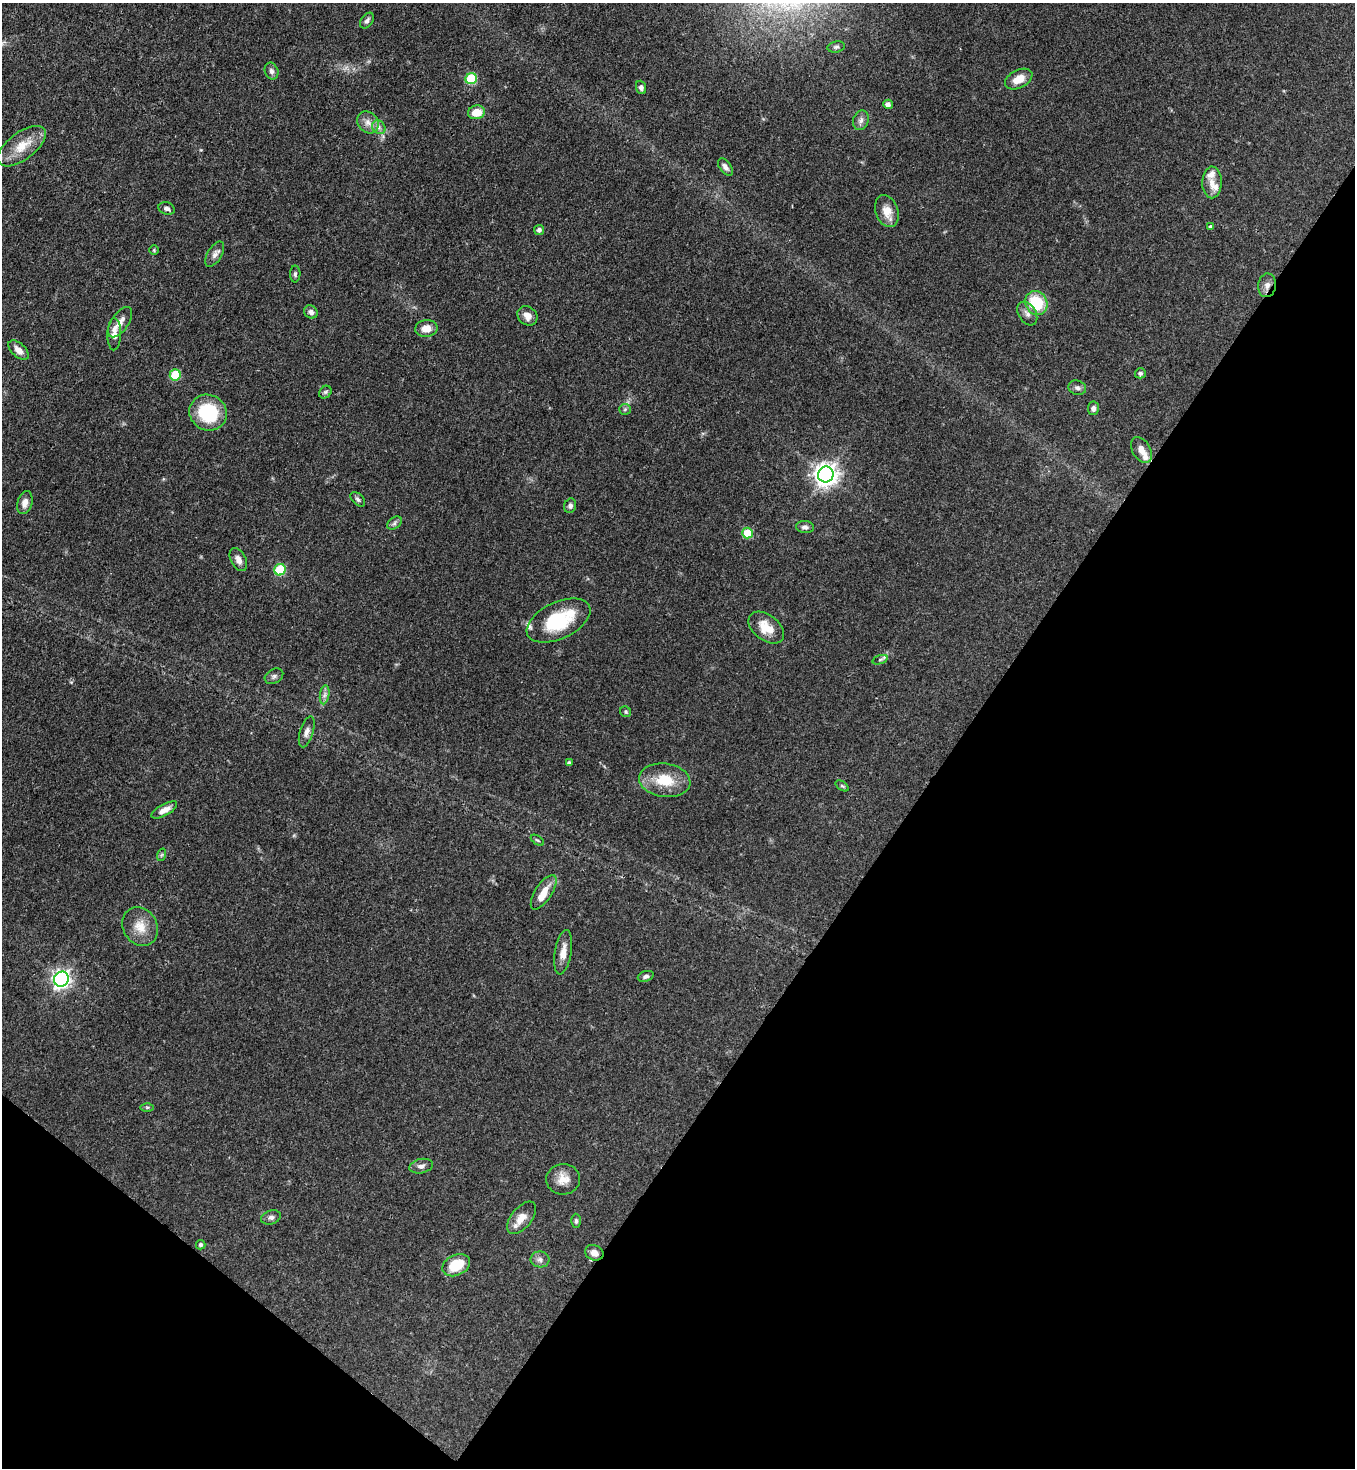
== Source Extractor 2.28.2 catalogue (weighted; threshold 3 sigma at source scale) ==
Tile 15 of 4 x 4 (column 3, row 4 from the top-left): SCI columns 2933-4285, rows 63-1528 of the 6011 x 5988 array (HDU 1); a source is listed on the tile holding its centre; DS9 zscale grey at full resolution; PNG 1357 x 1470 px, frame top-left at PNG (2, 3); each listed source drawn as its Kron ellipse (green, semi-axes under 4 px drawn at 4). Shown black and unused: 34% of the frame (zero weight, under 3 of 4 exposures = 7% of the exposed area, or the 3 px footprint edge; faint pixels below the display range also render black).
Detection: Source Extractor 2.28.2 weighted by HDU 2 'WHT'; one run over the whole footprint, this tile lists its part. Background 0.0833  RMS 0.0039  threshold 0.0174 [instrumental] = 3 sigma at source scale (4.5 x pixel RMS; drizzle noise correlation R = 1.50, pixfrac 1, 0.05/0.05 arcsec/px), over >= 5 px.
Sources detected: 80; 5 inside a brighter listed object's ellipse — not listed separately; the other 75 listed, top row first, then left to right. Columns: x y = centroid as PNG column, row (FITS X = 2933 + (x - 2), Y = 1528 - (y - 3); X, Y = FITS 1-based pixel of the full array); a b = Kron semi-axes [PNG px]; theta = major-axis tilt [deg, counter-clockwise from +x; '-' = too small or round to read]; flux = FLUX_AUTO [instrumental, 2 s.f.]
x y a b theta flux
367 21 9 5 53 1.2
836 47 9 5 10 0.98
271 71 9 6 -68 1.3
471 79 6 5 - 26
1019 79 15 9 27 4.8
641 87 7 5 -69 1.3
888 104 5 4 - 1.9
476 112 8 7 - 6
861 120 10 7 73 1.6
368 122 12 10 -50 2.9
379 127 7 6 - 1.4
22 146 28 13 37 8.5
725 167 10 5 -54 1.6
1212 182 16 9 88 3.6
167 208 8 6 -17 1.3
887 211 16 11 -69 4.7
1210 227 3 3 - 0.83
539 230 5 5 - 1.2
154 250 5 4 - 0.47
215 254 14 7 60 1.9
295 274 8 5 89 0.83
1267 285 12 9 83 2.2
1036 303 12 10 -62 17
311 312 7 6 - 1.7
1027 313 13 8 -58 2.2
527 316 11 9 -39 3
120 322 17 8 55 3.4
426 328 11 8 7 3.5
114 334 16 7 89 3.8
18 350 12 7 -42 2.5
1140 373 5 5 - 1
175 375 5 5 - 15
1077 388 9 7 -17 1.3
325 392 7 5 46 0.8
1093 408 7 5 83 1.5
625 409 6 5 - 0.68
208 413 19 17 -32 23
1141 450 14 9 -59 3.3
826 475 8 7 - 290
358 499 9 5 -45 0.9
25 503 12 7 74 2.5
570 506 7 6 - 1.1
394 523 8 5 38 1.1
805 527 9 6 -6 1.4
747 533 5 5 - 13
238 560 12 7 -62 2.4
280 570 6 5 - 24
559 621 34 18 25 23
766 628 20 12 -37 7
880 660 8 3 19 0.7
274 676 10 7 29 1.2
325 695 10 4 81 1.3
626 712 6 5 - 0.6
307 732 16 6 73 2
569 763 4 3 - 0.86
665 780 26 16 -8 11
842 786 7 4 -36 0.6
164 810 14 5 29 3.2
537 840 7 3 -35 0.53
161 855 6 4 70 0.58
544 892 20 8 57 4.8
140 927 20 17 -59 6.6
563 952 22 8 81 3.9
646 976 8 5 20 1.1
61 979 8 7 - 140
147 1107 6 4 0 0.58
421 1166 12 7 12 1.6
563 1179 17 15 3 4.8
271 1217 10 7 17 1.4
521 1218 19 10 51 4.7
576 1221 7 4 -90 0.74
201 1245 5 4 - 0.98
594 1253 9 7 -22 2.5
540 1259 9 8 - 1.6
456 1265 14 10 27 10
Overlapping masked pixels (flux is a lower limit): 2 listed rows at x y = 1267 285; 594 1253